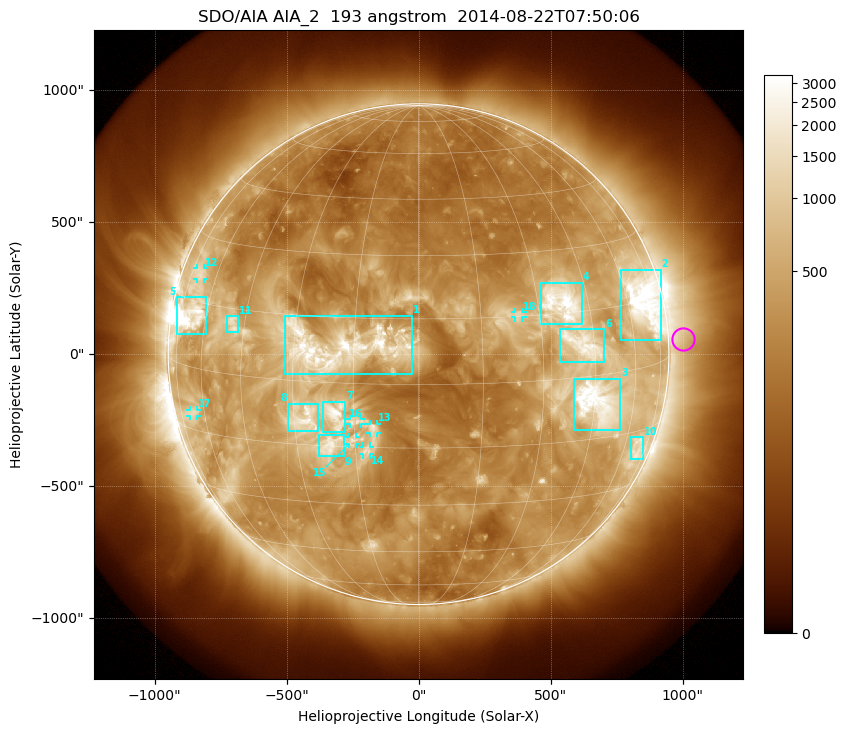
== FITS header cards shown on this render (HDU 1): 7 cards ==
TELESCOP= 'SDO/AIA'
INSTRUME= 'AIA_2'
WAVELNTH=                  193
WAVEUNIT= 'angstrom'
DATE-OBS= '2014-08-22T07:50:06.84'
CTYPE1  = 'HPLN-TAN'
CTYPE2  = 'HPLT-TAN'

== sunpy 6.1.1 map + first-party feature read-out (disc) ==
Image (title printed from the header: SDO/AIA AIA_2  193 angstrom  2014-08-22T07:50:06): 1024 x 1024 px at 2.4 arcsec/px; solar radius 949 arcsec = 395 px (full disc in frame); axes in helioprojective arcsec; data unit not stated in the header (colour bar unlabelled)
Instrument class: DISC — disc imager (sunpy class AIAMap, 193 A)
Bright regions (active regions / flare kernels): reference = the median radial profile (limb darkening/brightening removed); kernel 9 px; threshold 5 sigma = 897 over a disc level ~294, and >= 1.15x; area >= 12 px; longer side >= 9 px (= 22 arcsec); searched inside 0.97 R_sun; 18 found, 18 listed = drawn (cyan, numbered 1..; 7 of them under ~33 arcsec drawn as corner ticks so the feature stays visible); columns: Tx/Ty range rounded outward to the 5 arcsec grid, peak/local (2 s.f.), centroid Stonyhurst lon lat
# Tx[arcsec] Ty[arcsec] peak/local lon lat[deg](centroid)
1 -510..-25 -75..150 12 -19 +8
2 765..920 55..320 16 +68 +15
3 590..765 -285..-90 14 +46 -6
4 460..620 110..270 12 +37 +17
5 -920..-805 75..215 19 -68 +11
6 535..705 -30..95 7.8 +42 +7
7 -365..-275 -295..-180 9.6 -19 -7
8 -495..-380 -290..-185 7.9 -27 -9
9 -380..-280 -385..-305 8 -21 -15
10 805..855 -400..-315 4.5 +68 -20
11 -725..-685 85..145 5.5 -49 +12
12 -840..-810 285..330 4 -69 +21
13 -185..-155 -300..-265 6 -10 -10
14 -210..-185 -380..-350 5.5 -12 -16
15 -265..-235 -340..-315 5.1 -16 -13
16 -260..-215 -265..-245 4.5 -15 -9
17 -870..-840 -235..-210 3.8 -66 -11
18 365..395 140..160 4.9 +25 +15
Off-limb structures (1.02-1.3 R_sun): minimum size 162 px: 4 found; the strongest spans PA ~240..305 deg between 1.02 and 1.3 R_sun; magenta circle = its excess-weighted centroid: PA ~275 deg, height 1.06 R_sun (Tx ~1000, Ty ~55 arcsec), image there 1.8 x the reference